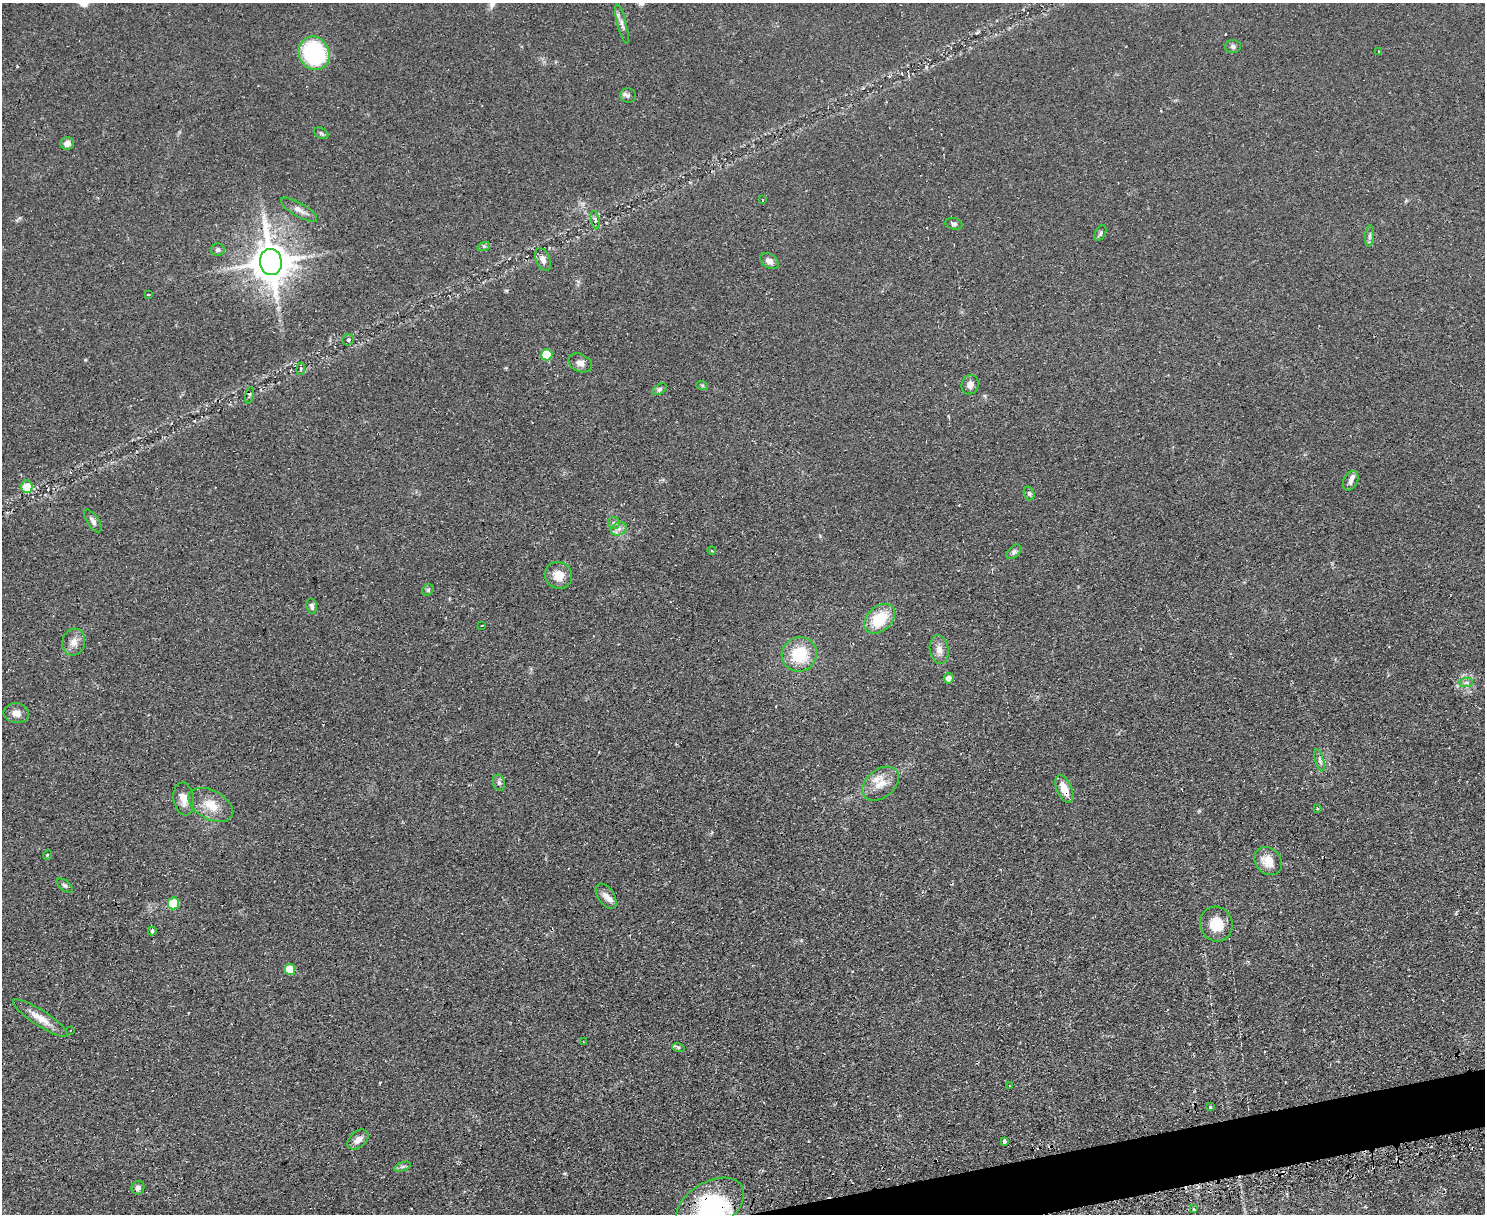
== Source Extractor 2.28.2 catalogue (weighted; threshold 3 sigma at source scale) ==
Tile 5 of 3 x 4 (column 2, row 2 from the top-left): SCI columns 1642-3124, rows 2454-3665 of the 4880 x 4907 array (HDU 1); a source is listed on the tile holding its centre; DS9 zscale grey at full resolution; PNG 1487 x 1216 px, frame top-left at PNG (2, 3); each listed source drawn as its Kron ellipse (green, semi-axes under 4 px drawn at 4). Shown black and unused: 2% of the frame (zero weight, under 2 of 3 exposures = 4% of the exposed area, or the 3 px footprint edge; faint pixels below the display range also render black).
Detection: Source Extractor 2.28.2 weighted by HDU 2 'WHT'; one run over the whole footprint, this tile lists its part. Background 0.0901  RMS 0.0079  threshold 0.0357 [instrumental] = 3 sigma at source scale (4.5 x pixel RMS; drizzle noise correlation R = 1.50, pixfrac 1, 0.05/0.05 arcsec/px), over >= 5 px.
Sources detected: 81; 5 cosmic-ray / hot-pixel residue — neither listed nor drawn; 3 inside a brighter listed object's ellipse — not listed separately; the other 73 listed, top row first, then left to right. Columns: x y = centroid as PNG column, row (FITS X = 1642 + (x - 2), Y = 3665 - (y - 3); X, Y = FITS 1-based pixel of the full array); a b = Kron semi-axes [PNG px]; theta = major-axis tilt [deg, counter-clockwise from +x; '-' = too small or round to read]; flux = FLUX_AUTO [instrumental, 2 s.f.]
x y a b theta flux
622 24 20 4 -75 3.5
1233 46 8 6 -2 2.1
1379 51 3 3 - 1
314 53 17 15 -66 73
628 95 8 7 - 2.2
321 133 8 5 -29 1.4
67 143 7 6 - 4.7
762 200 2 2 - 0.7
299 210 21 6 -31 5.5
595 220 9 4 -78 2
954 224 8 5 -15 1.9
1100 233 8 5 62 1.7
1370 236 10 4 85 2.2
484 246 6 4 17 1.4
218 250 7 6 - 2.1
543 259 12 7 -67 4.3
769 261 10 7 -37 4.1
271 262 13 11 -80 2300
148 294 3 2 - 0.82
348 340 6 5 - 1.6
547 355 5 5 - 31
580 363 12 9 -25 5
301 369 6 3 82 1.1
702 385 6 4 -18 0.96
970 385 10 8 70 4.5
660 389 8 4 32 1.7
249 395 8 3 78 1.2
1351 481 10 7 63 3.8
27 487 6 5 - 15
1029 493 7 5 -74 1.5
93 521 13 5 -57 3.1
614 523 6 6 - 1.9
619 529 8 6 21 3.4
712 551 4 3 - 0.69
1014 552 9 5 46 1.9
558 575 14 13 - 11
428 590 6 5 - 1.4
312 606 8 5 -81 2.5
880 619 17 12 43 28
482 625 3 2 - 0.65
74 642 13 11 73 6.4
939 650 14 9 -82 5.8
799 654 18 17 - 31
949 678 5 5 - 5
1466 682 7 4 1 1.9
16 713 13 10 -8 6.3
1319 760 11 3 -75 2
499 783 8 6 -73 1.9
881 784 20 14 40 12
1064 789 14 7 -67 12
184 799 17 10 -81 7.6
211 805 24 14 -29 15
1317 809 4 3 - 0.92
47 855 5 3 - 0.64
1268 861 15 12 -49 11
65 885 9 5 -40 1.7
606 896 14 8 -56 5.5
174 903 6 5 - 33
1216 924 17 16 - 17
152 931 4 3 - 3.3
290 969 5 5 - 17
40 1018 32 8 -33 11
71 1030 3 2 - 0.45
583 1042 3 2 - 0.51
678 1047 6 4 -18 1.2
1009 1086 3 2 - 0.56
1210 1107 3 2 - 1.2
358 1140 12 8 42 6
1004 1141 4 3 - 2.3
403 1166 9 4 19 1.7
138 1188 7 6 - 3.2
710 1205 37 23 32 74
1194 1209 3 3 - 1.3
Overlapping masked pixels (flux is a lower limit): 2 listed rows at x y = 1064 789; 710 1205
Isophote crosses this tile's border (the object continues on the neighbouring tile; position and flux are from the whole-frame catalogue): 1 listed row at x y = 710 1205